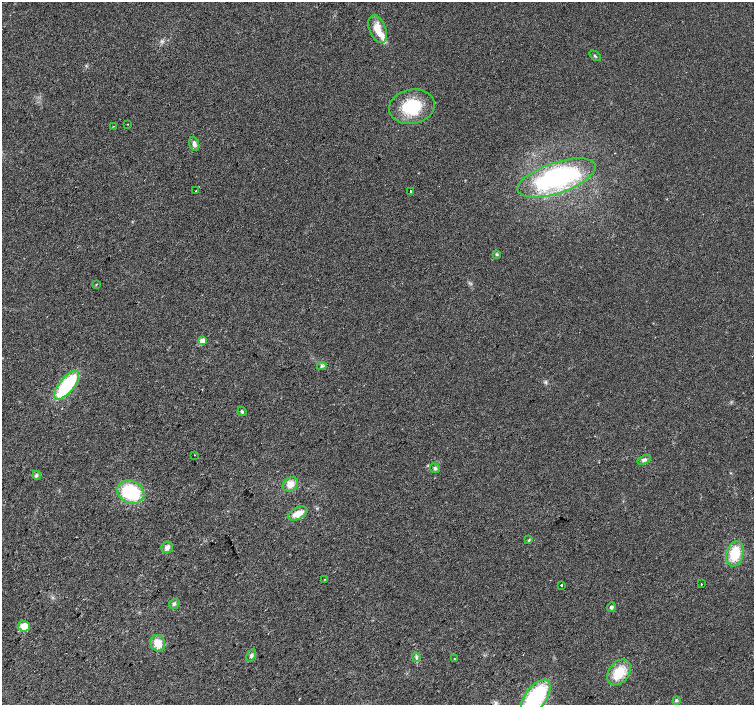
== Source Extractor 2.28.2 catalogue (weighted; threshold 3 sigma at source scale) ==
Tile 7 of 4 x 4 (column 3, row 2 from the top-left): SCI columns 3009-4511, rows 3048-4453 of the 6013 x 6028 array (HDU 1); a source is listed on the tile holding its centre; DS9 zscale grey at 2 x 2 block average (1 PNG px = mean of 2 x 2 image px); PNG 756 x 707 px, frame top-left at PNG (2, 2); each listed source drawn as its Kron ellipse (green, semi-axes under 4 px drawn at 4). Shown black and unused: <1% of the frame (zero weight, under 2 of 3 exposures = <1% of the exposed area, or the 3 px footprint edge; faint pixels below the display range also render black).
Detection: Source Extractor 2.28.2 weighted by HDU 2 'WHT'; one run over the whole footprint, this tile lists its part. Background 0.0219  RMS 0.0061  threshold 0.0273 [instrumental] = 3 sigma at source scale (4.5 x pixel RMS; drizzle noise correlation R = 1.50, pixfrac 1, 0.0396/0.0396 arcsec/px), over >= 5 px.
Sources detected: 39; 1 inside a brighter listed object's ellipse — not listed separately; the other 38 listed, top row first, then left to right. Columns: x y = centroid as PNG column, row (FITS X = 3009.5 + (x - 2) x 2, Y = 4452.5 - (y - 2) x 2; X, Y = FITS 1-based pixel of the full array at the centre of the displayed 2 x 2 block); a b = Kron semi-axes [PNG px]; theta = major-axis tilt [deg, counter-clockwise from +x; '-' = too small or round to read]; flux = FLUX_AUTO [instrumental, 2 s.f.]
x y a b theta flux
378 29 14 8 -68 20
595 56 7 2 -34 1.8
412 107 23 17 10 58
127 124 2 2 - 0.71
113 126 2 2 - 0.85
194 144 7 5 -68 5.3
557 178 41 15 19 200
196 191 2 2 - 1.3
410 191 2 2 - 3
497 254 3 3 - 1.6
96 284 3 2 - 0.79
202 341 3 3 - 33
322 366 5 4 - 2.2
67 385 17 7 51 110
242 412 5 3 - 1.9
195 455 2 2 - 0.48
644 460 7 4 26 4
435 468 5 4 - 2.5
37 475 4 4 - 2.6
290 484 8 6 38 13
131 492 14 11 -27 88
298 514 10 6 26 16
529 540 4 3 - 1.4
167 547 6 5 - 6.6
735 554 13 8 75 38
325 579 2 2 - 0.64
701 584 2 2 - 1.2
561 585 2 2 - 5.3
174 604 5 4 - 3.1
611 607 5 4 - 2.7
24 626 6 5 - 18
158 643 8 7 - 16
251 655 6 4 62 3.4
416 657 5 3 - 2.5
454 659 2 2 - 1.1
619 672 14 10 52 33
536 697 20 10 53 140
676 700 4 3 - 1.6
Isophote crosses this tile's border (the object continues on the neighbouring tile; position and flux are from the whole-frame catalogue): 1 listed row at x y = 536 697
Diffuse or blended objects may show on this block-average render without a row.